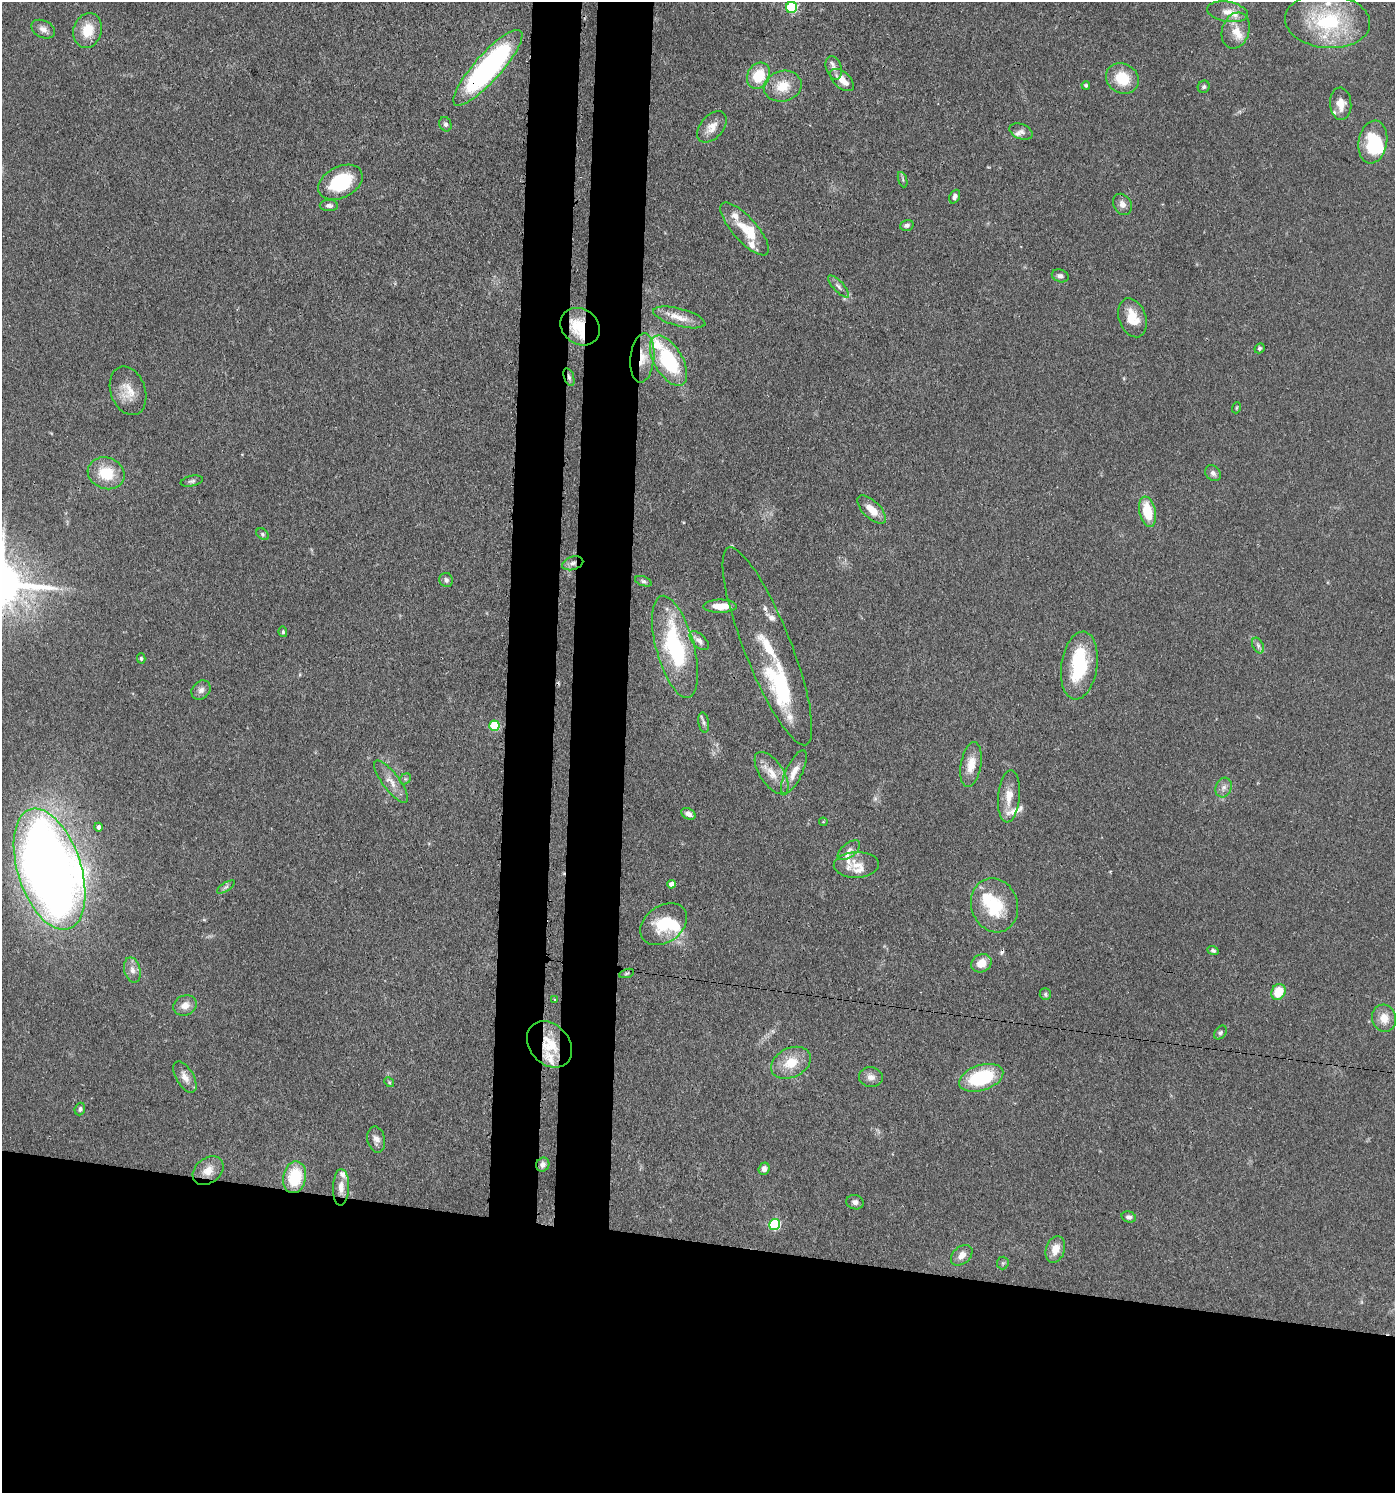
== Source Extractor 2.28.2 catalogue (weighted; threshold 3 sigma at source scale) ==
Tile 8 of 3 x 3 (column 2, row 3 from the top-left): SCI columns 1683-3075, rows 72-1562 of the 4641 x 4614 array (HDU 1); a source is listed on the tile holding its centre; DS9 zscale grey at full resolution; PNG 1397 x 1495 px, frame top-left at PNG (2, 2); each listed source drawn as its Kron ellipse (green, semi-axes under 4 px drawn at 4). Shown black and unused: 23% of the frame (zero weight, under 3 of 4 exposures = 9% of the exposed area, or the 3 px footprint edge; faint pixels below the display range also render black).
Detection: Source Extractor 2.28.2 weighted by HDU 2 'WHT'; one run over the whole footprint, this tile lists its part. Background 0.15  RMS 0.0055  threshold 0.0249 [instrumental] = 3 sigma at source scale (4.5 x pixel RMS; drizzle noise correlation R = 1.50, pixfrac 1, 0.05/0.05 arcsec/px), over >= 5 px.
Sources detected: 132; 4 inside a brighter object's white glare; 2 cosmic-ray / hot-pixel residue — neither listed nor drawn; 23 inside a brighter listed object's ellipse — not listed separately; the other 103 listed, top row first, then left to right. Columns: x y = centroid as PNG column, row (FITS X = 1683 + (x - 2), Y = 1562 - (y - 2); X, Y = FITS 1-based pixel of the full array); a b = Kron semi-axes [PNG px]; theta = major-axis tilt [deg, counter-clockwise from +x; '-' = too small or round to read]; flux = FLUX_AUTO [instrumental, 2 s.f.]
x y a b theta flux
792 7 5 5 - 49
1228 12 21 10 -9 5.9
1327 21 42 27 -5 49
43 29 12 8 -26 3.1
88 30 18 14 72 13
1236 30 18 13 72 7.9
488 68 49 13 48 140
834 68 12 7 -73 2.9
759 76 14 11 62 17
1122 78 17 14 -31 16
842 80 14 8 -42 5.5
1086 85 4 4 - 0.84
783 86 19 15 14 12
1204 87 6 5 - 1.1
1341 104 16 10 -86 6
445 124 7 6 - 1.4
712 127 18 11 49 5.8
1021 132 12 7 -21 2.5
1373 142 21 14 80 26
903 180 8 3 -71 0.94
340 182 24 15 27 31
955 197 7 5 66 2.2
1122 204 11 9 -59 3.3
329 205 9 5 -1 2
907 225 6 5 - 1.5
745 229 34 12 -48 13
1060 276 8 6 -18 1.9
838 286 14 5 -47 2.1
679 317 27 8 -15 7.8
1132 318 20 13 -70 11
580 327 21 17 -37 19
1260 348 5 4 - 1.1
642 358 25 12 84 11
668 361 28 14 -60 44
569 377 9 5 -71 1.8
128 391 25 17 -70 9.9
1236 408 5 3 - 0.55
106 473 19 15 -20 16
1213 473 9 7 -44 2
192 481 11 5 12 1.4
872 510 18 8 -43 8.3
1147 512 15 8 -77 17
263 534 7 5 -42 0.89
573 563 11 6 17 2.8
446 580 7 6 - 1.6
643 581 9 4 -20 1.2
720 606 16 6 0 8.8
283 632 5 4 - 0.95
699 641 12 6 -44 2.8
767 646 106 23 -68 39
1258 646 8 5 -64 1.5
675 647 53 19 -75 54
141 658 5 4 - 0.86
1079 666 34 18 82 35
201 690 10 8 45 2.7
704 723 10 5 -79 1.8
494 726 5 5 - 29
971 765 23 10 79 8.3
794 772 24 8 64 6.5
772 773 24 11 -55 8.8
405 779 6 5 - 1
391 782 25 8 -53 6.3
1224 788 10 8 64 2.6
1009 796 26 11 85 8.7
688 814 7 5 -28 2.9
823 822 4 4 - 0.67
98 827 4 4 - 1.6
849 850 13 7 39 2.8
856 865 22 13 2 8.3
49 869 63 31 -72 720
671 884 4 4 - 3.6
226 887 10 4 33 1.3
995 905 27 23 -72 28
664 924 25 18 35 20
1213 951 5 4 - 1.1
981 963 10 8 29 7.6
132 970 13 8 -75 3.6
627 973 8 3 19 0.81
1278 992 8 6 64 14
1045 994 6 5 - 1.1
555 1000 4 3 - 0.65
185 1005 12 10 27 4.9
1384 1018 14 12 -75 7.2
1220 1033 7 5 51 1.2
549 1044 25 20 -48 16
791 1063 21 14 26 12
185 1077 17 9 -59 4.5
871 1077 12 10 -7 3.7
981 1078 23 12 18 40
389 1082 5 4 - 0.71
80 1109 6 5 - 1.3
376 1139 13 8 -78 3.3
543 1165 7 6 - 2.4
764 1169 6 5 - 2.8
208 1171 17 12 38 7
295 1177 16 11 79 24
341 1187 18 8 88 5.3
855 1202 8 7 - 2.2
1129 1217 7 5 -17 1.5
775 1225 5 5 - 45
1055 1249 14 9 71 6.9
962 1255 12 8 41 3.7
1003 1263 6 6 - 1
Overlapping masked pixels (flux is a lower limit): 7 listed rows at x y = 488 68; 580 327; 642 358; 569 377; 573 563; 767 646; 549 1044